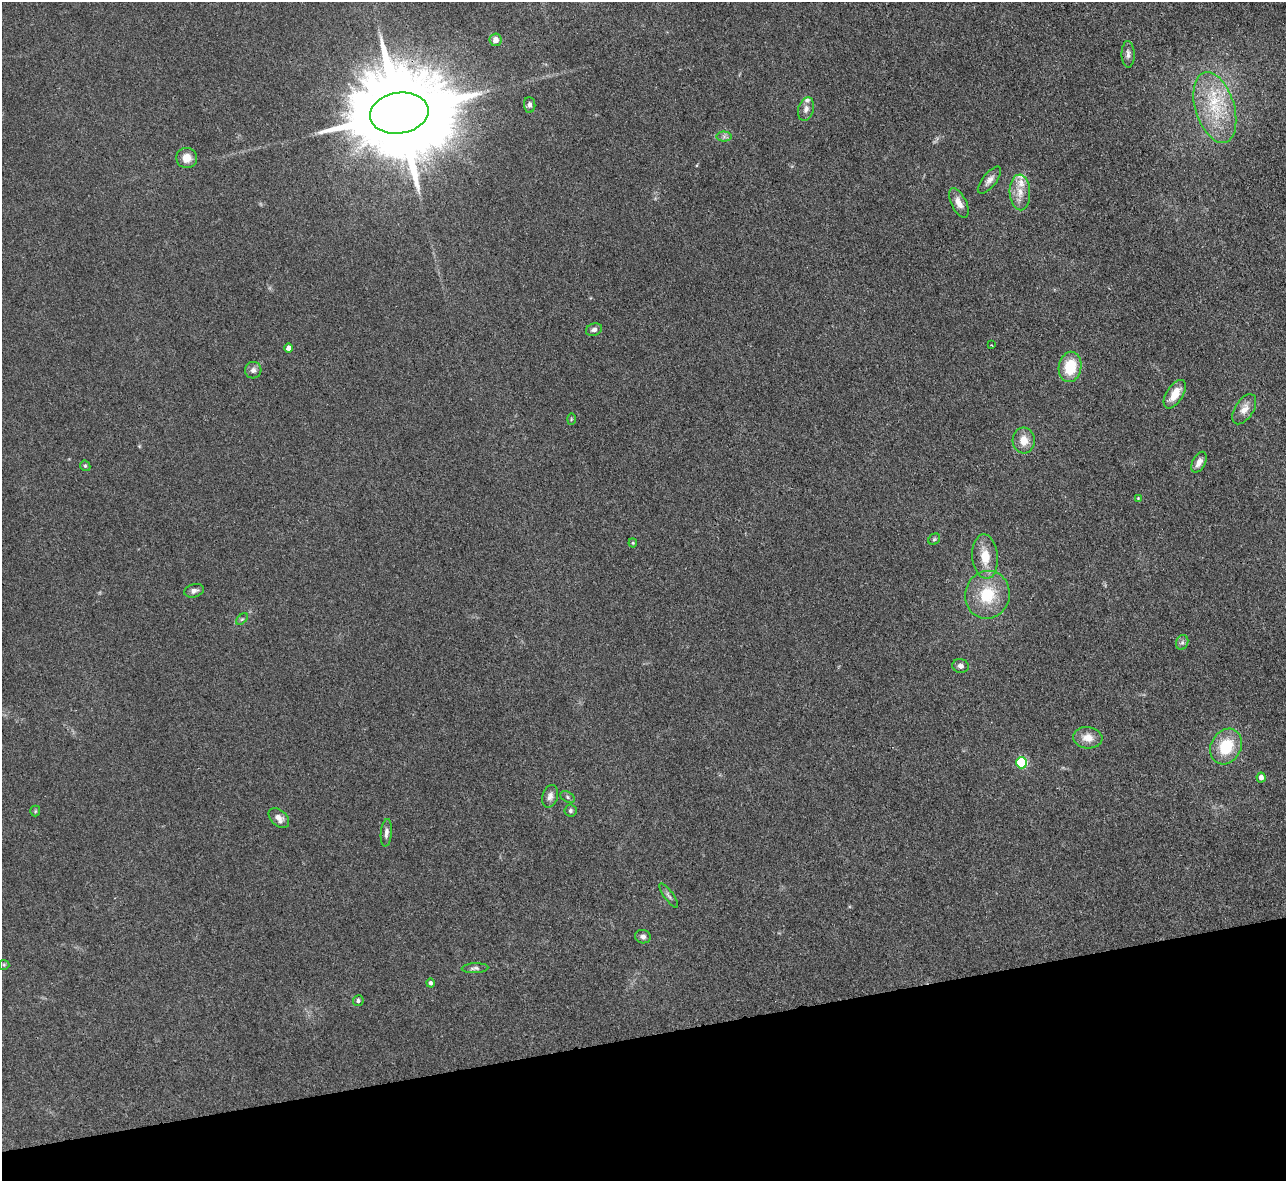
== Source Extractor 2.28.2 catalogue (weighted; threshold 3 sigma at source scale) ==
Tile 14 of 4 x 4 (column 2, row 4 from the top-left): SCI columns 1285-2568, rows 261-1439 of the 5139 x 5115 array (HDU 1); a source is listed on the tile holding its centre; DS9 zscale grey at full resolution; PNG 1288 x 1183 px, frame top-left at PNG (2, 2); each listed source drawn as its Kron ellipse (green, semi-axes under 4 px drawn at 4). Shown black and unused: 12% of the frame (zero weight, under 3 of 4 exposures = <1% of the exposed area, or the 3 px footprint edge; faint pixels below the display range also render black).
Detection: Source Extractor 2.28.2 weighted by HDU 2 'WHT'; one run over the whole footprint, this tile lists its part. Background 0.059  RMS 0.0053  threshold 0.0241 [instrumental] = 3 sigma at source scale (4.5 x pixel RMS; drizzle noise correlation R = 1.50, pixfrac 1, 0.05/0.05 arcsec/px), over >= 5 px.
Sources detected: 51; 1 inside a brighter object's white glare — neither listed nor drawn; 3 inside a brighter listed object's ellipse — not listed separately; the other 47 listed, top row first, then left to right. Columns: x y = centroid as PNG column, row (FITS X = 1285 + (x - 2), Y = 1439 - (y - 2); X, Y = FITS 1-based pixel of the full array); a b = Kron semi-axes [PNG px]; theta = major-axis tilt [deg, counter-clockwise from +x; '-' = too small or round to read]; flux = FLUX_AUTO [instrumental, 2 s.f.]
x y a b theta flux
496 40 6 6 - 3.6
1128 54 13 6 -89 2.2
530 105 8 5 -85 1.8
1215 107 36 19 -73 28
806 109 12 8 74 2.8
399 113 29 20 9 14000
724 137 7 5 0 1.4
187 158 10 10 - 5.9
989 180 16 7 51 3.1
1020 192 18 10 -87 6.7
959 203 16 7 -64 4.3
594 330 8 6 21 1.8
992 345 3 2 - 0.54
289 348 4 4 - 3.7
1070 367 15 11 80 18
253 370 8 8 - 2.3
1175 394 16 8 57 9.3
1244 409 17 9 57 5.3
571 419 5 3 - 0.57
1024 440 13 11 -85 6.8
1199 462 11 6 62 3.4
85 466 5 4 - 0.8
1138 498 4 4 - 0.48
934 539 6 5 - 0.91
633 543 4 4 - 0.57
985 556 22 13 -85 11
194 591 10 6 15 2.2
987 595 24 22 73 22
242 619 7 4 43 0.8
1182 642 8 6 69 1.5
961 666 8 7 - 2
1088 738 15 10 -6 6
1226 747 18 15 61 20
1021 763 5 5 - 42
1261 778 5 4 - 3
550 796 11 7 73 2.6
568 797 8 5 -29 1.1
35 811 5 5 - 0.66
570 811 6 6 - 1.3
279 818 12 8 -43 3.8
386 833 14 5 84 2.4
669 896 15 4 -54 1.7
643 937 8 6 -13 1.9
4 965 5 5 - 0.63
475 968 13 5 2 1.6
430 983 4 4 - 1.3
358 1001 5 5 - 1.1
Overlapping masked pixels (flux is a lower limit): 1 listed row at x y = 399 113